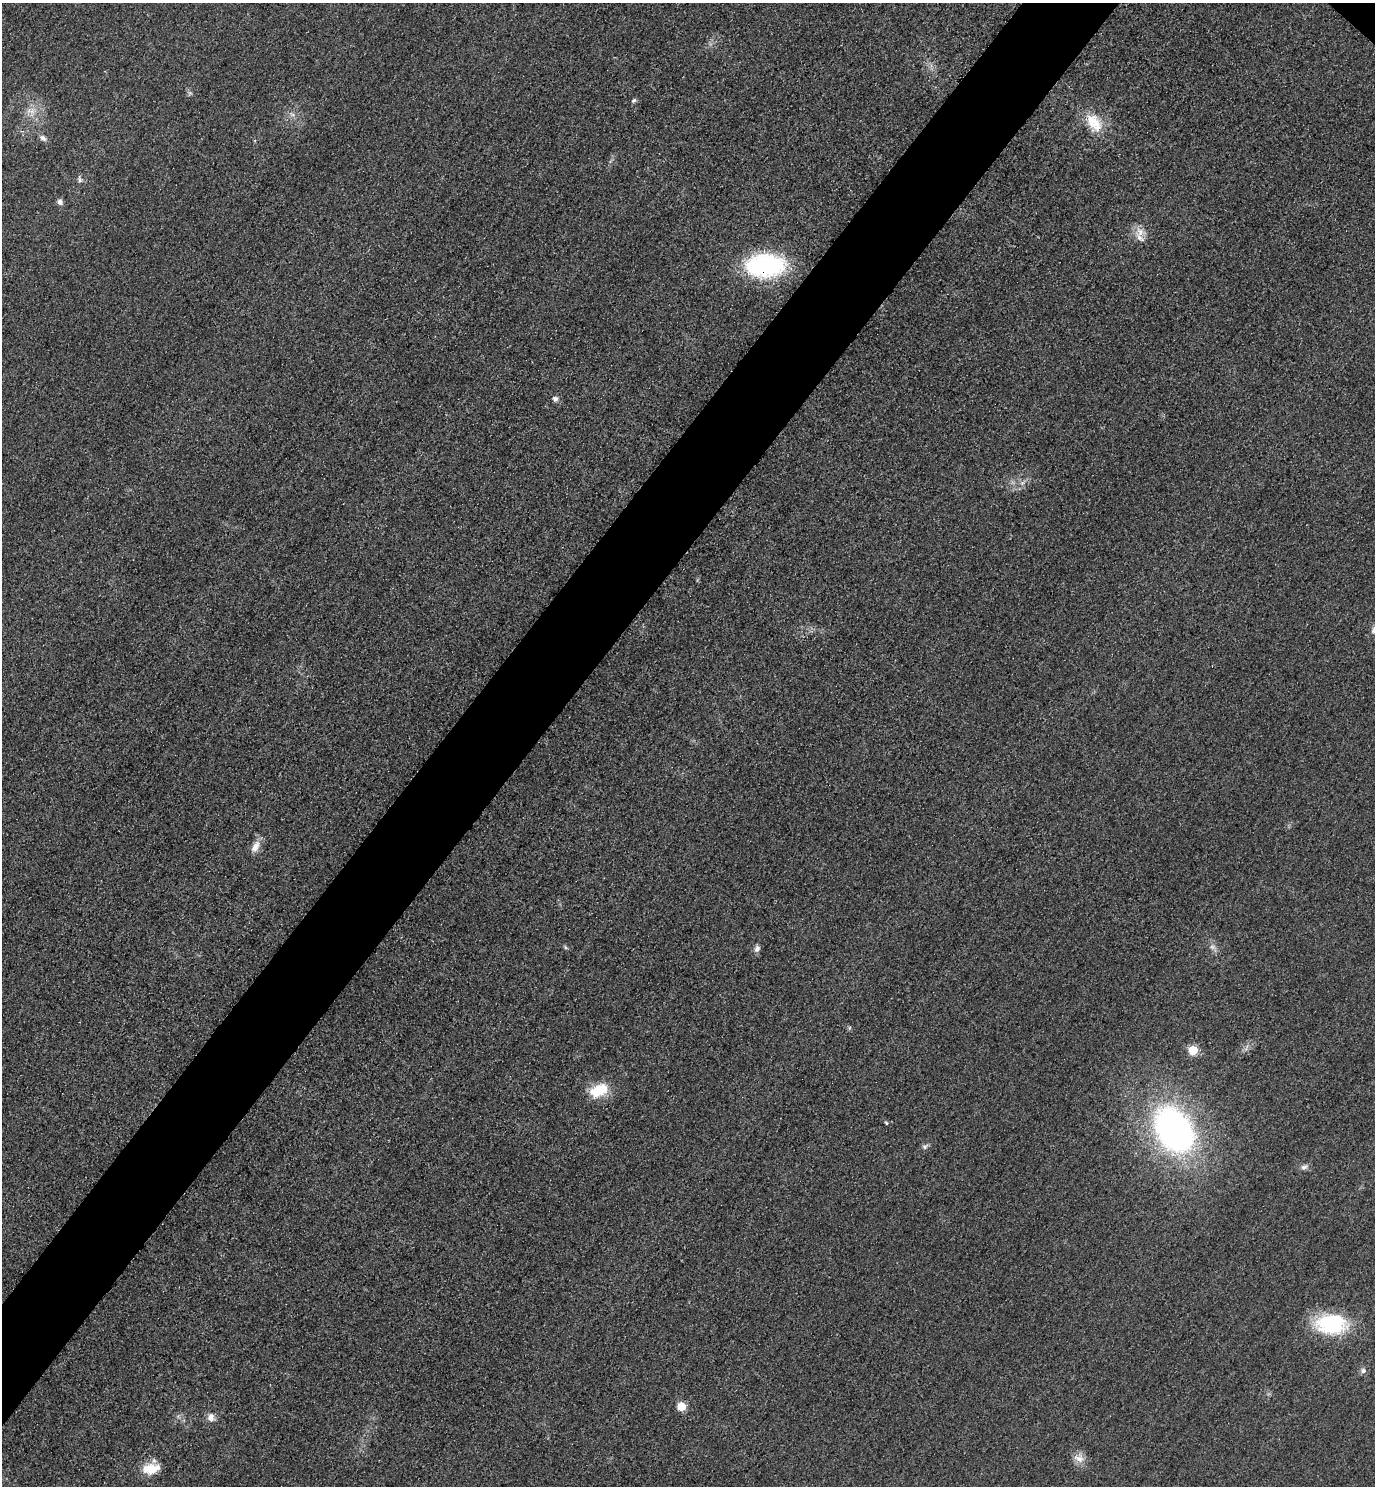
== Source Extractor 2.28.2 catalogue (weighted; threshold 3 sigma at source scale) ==
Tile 7 of 4 x 4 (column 3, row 2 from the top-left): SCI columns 3070-4442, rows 2998-4481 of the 5996 x 5993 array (HDU 1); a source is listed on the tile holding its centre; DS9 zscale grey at full resolution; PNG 1377 x 1488 px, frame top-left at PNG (2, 3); no overlay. Shown black and unused: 6% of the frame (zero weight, under 3 of 4 exposures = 3% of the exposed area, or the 3 px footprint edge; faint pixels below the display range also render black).
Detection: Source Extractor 2.28.2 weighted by HDU 2 'WHT'; one run over the whole footprint, this tile lists its part. Background 0.0498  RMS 0.017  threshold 0.0754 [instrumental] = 3 sigma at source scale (4.5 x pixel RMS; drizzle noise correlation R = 1.50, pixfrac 1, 0.05/0.05 arcsec/px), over >= 5 px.
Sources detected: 29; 1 too faint to see at this stretch — not listed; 1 inside a brighter listed object's ellipse — not listed separately; the other 27 listed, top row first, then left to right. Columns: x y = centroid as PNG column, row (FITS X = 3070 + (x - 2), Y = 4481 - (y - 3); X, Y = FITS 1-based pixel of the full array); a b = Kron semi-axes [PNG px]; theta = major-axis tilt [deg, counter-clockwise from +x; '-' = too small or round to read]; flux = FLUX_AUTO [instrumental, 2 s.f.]
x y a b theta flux
634 100 7 5 33 3.1
32 111 10 7 59 11
292 114 7 4 -19 3.9
1094 123 30 17 -56 46
43 138 10 7 -41 6.5
80 180 10 5 -78 4.3
60 202 7 6 - 6.6
1140 232 14 10 -70 15
765 265 35 21 1 250
555 399 6 6 - 6.7
1022 483 6 6 - 4.2
1374 630 11 7 71 6.7
255 847 17 9 61 15
757 949 9 7 68 6.6
849 1028 6 4 71 2.2
1193 1050 5 5 - 82
599 1090 22 13 24 50
886 1123 5 4 - 2
1174 1130 48 34 -58 550
925 1147 7 7 - 4.6
1304 1167 10 7 28 6.1
1331 1324 36 23 -1 130
1363 1371 8 7 - 5.7
681 1406 5 5 - 59
211 1417 12 9 -88 11
1079 1458 16 11 -22 15
151 1469 22 12 8 33
Overlapping masked pixels (flux is a lower limit): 1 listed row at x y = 765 265
Isophote crosses this tile's border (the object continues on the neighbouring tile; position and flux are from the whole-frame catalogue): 1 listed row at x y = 1374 630